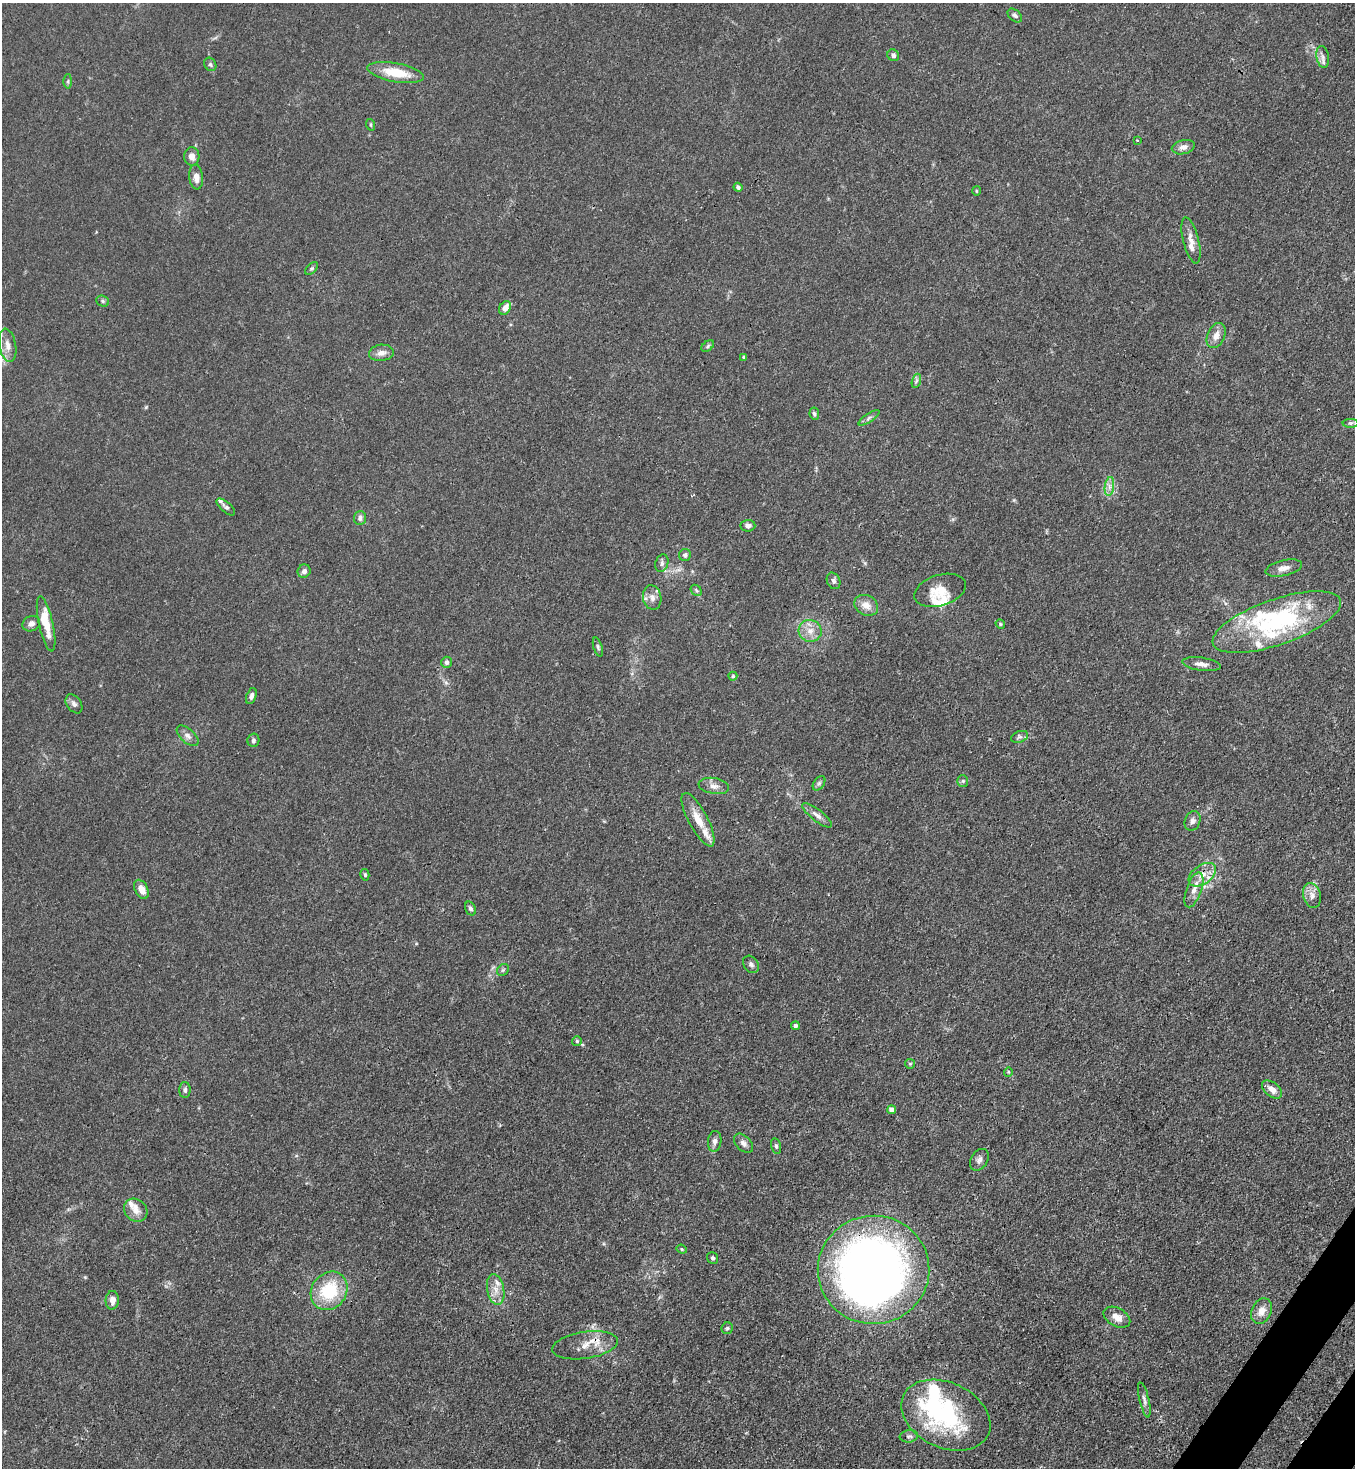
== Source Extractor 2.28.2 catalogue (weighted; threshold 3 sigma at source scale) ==
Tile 6 of 4 x 4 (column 2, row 2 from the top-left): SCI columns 1718-3070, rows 2989-4454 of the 6001 x 5978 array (HDU 1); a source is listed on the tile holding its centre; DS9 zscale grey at full resolution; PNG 1357 x 1470 px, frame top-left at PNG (2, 3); each listed source drawn as its Kron ellipse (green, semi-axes under 4 px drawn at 4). Shown black and unused: <1% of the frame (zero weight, under 3 of 4 exposures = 7% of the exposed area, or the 3 px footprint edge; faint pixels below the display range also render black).
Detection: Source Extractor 2.28.2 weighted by HDU 2 'WHT'; one run over the whole footprint, this tile lists its part. Background 0.0197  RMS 0.0025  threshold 0.0114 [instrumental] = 3 sigma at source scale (4.5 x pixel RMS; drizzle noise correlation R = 1.50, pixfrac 1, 0.05/0.05 arcsec/px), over >= 5 px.
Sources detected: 110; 2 inside a brighter object's white glare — neither listed nor drawn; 16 inside a brighter listed object's ellipse — not listed separately; the other 92 listed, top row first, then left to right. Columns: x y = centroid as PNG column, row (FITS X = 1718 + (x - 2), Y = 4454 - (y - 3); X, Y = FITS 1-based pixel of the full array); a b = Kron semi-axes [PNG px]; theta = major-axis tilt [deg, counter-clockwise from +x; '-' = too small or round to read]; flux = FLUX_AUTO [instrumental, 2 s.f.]
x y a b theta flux
1015 15 8 5 -40 0.63
893 55 6 5 - 0.77
1323 57 11 6 -80 1.1
210 64 7 5 -58 0.51
396 73 28 9 -10 7
68 81 7 4 89 0.38
371 125 6 4 -71 0.3
1137 140 2 2 - 0.21
1183 147 12 7 13 1.5
192 156 9 7 -88 1.6
196 177 12 7 -84 1.7
738 187 4 4 - 0.57
976 191 5 3 - 0.24
1191 240 24 8 -76 2.4
312 268 8 5 44 0.43
103 301 7 5 -24 0.46
505 308 7 5 55 2.1
1216 336 13 8 66 2.1
8 345 17 8 -79 2.2
708 346 7 4 38 0.45
381 353 12 8 5 1.6
744 357 3 3 - 0.38
916 381 7 4 71 0.54
814 414 6 4 -82 0.49
869 418 12 3 33 0.69
1351 423 8 4 0 0.5
1109 486 9 4 81 1.1
226 507 11 5 -41 0.76
360 518 7 6 - 0.94
748 526 7 6 - 1
685 555 6 6 - 0.73
662 563 9 6 72 0.73
1284 568 18 8 13 1.8
304 571 7 6 - 0.99
833 581 9 6 -66 0.7
696 590 6 4 -47 0.44
940 590 26 15 17 5
652 598 12 9 -80 1.7
866 605 12 10 -27 2.3
1277 622 67 22 19 26
31 624 9 7 25 1.1
46 624 28 7 -77 4.8
1000 624 5 4 - 0.32
810 631 11 11 - 2.6
598 647 10 4 -73 0.52
446 662 5 5 - 0.86
1201 664 19 6 -7 1.7
733 676 4 4 - 0.32
251 696 8 5 69 0.84
74 704 10 7 -54 0.99
188 736 13 7 -42 1.3
1020 737 9 5 20 0.64
253 740 6 6 - 0.62
963 781 6 5 - 0.47
819 783 8 5 53 0.56
714 786 15 8 -10 1.6
817 815 18 6 -38 1.6
698 820 30 9 -62 4.4
1193 821 10 7 71 1.1
365 875 6 4 -75 0.38
1202 875 15 9 35 2.9
141 889 10 6 -63 2.4
1194 890 18 7 71 2.1
1312 895 12 8 -75 1.8
470 908 7 5 -64 0.69
751 964 9 7 -52 0.85
503 970 6 5 - 0.44
795 1026 4 4 - 0.84
577 1041 5 5 - 0.43
910 1064 5 4 - 0.33
1008 1072 4 4 - 0.27
1272 1089 11 7 -37 2.2
185 1090 8 5 89 0.63
891 1110 4 4 - 1.8
715 1141 10 6 82 1
744 1143 11 7 -45 1.1
776 1146 8 5 -76 0.58
979 1160 12 8 60 1.1
136 1210 12 10 -43 2.2
682 1249 5 4 - 0.31
713 1258 6 5 - 0.5
873 1270 56 54 3 230
496 1289 15 8 -79 2.4
329 1291 20 17 54 13
112 1300 9 7 86 1.6
1261 1311 13 9 63 2.3
1117 1317 14 9 -29 2.2
727 1328 6 5 - 0.46
585 1345 33 13 9 4.5
1144 1400 18 5 -77 1.1
946 1415 47 32 -25 35
909 1436 9 6 7 0.67
Overlapping masked pixels (flux is a lower limit): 1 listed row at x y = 873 1270